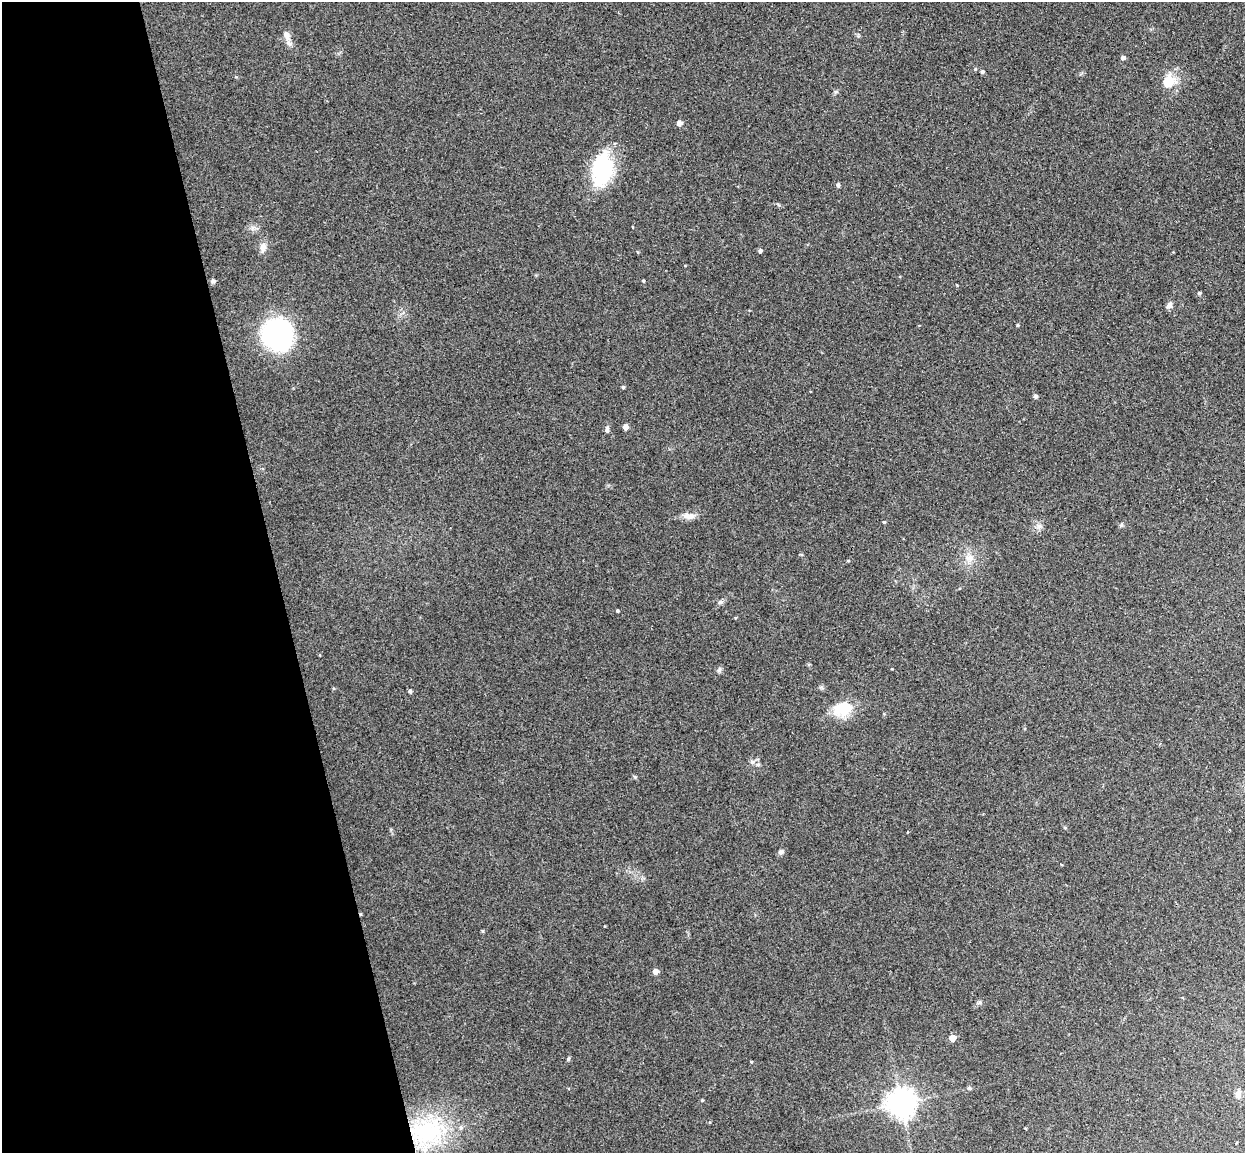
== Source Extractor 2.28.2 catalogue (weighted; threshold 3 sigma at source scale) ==
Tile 5 of 4 x 4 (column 1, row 2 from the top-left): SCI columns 57-1299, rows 2457-3607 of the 5086 x 5029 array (HDU 1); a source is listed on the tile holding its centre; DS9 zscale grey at full resolution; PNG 1247 x 1155 px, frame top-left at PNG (2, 2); no overlay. Shown black and unused: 22% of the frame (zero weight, under 3 of 4 exposures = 5% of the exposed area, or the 3 px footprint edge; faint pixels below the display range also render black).
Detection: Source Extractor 2.28.2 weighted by HDU 2 'WHT'; one run over the whole footprint, this tile lists its part. Background 0.0705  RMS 0.0075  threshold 0.0339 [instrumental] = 3 sigma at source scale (4.5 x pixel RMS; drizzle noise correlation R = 1.50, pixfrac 1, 0.05/0.05 arcsec/px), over >= 5 px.
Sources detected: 49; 1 inside a brighter object's white glare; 1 cosmic-ray / hot-pixel residue — not listed; the other 47 listed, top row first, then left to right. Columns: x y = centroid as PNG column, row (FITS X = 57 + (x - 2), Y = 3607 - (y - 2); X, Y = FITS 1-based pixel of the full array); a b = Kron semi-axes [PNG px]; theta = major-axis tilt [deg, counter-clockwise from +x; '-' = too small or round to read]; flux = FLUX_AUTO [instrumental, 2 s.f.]
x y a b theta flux
286 35 15 9 -73 5
1123 58 5 4 - 2.2
975 69 4 4 - 1
982 72 5 4 - 1.4
1169 81 21 17 46 14
836 92 6 5 - 1.2
679 123 5 5 - 4
602 169 39 23 79 57
838 185 5 4 - 1.7
632 227 3 2 - 0.48
263 247 13 8 81 4.7
760 251 5 4 - 1.5
643 280 5 3 - 0.71
213 281 5 5 - 2
957 285 4 2 - 0.52
1199 293 4 4 - 1
1169 305 9 6 45 2.6
1018 325 3 3 - 0.83
278 334 36 26 -82 100
623 387 4 4 - 0.99
1035 396 5 5 - 2
625 427 5 5 - 3.9
607 429 9 5 84 1.7
688 516 17 8 -10 5.4
884 522 4 4 - 0.89
1121 525 7 4 46 1.2
1039 526 8 5 -30 2.4
969 558 12 10 19 6.6
721 602 9 5 25 1.8
617 611 3 3 - 0.99
719 670 8 5 72 1.8
410 691 4 4 - 1.5
843 709 23 15 14 24
752 762 6 5 - 1.7
758 764 6 6 - 1.9
1065 828 4 4 - 0.82
781 852 7 7 - 2
482 931 4 4 - 0.85
655 971 5 5 - 3.8
980 1002 7 4 90 1.2
952 1038 5 5 - 8.5
568 1059 7 3 71 1
969 1088 5 5 - 1.2
1238 1094 12 7 81 3.3
702 1100 4 4 - 0.74
901 1103 9 9 - 810
427 1132 49 34 1 82
Overlapping masked pixels (flux is a lower limit): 1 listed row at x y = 427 1132
Unlisted compact peaks at least as high as the median listed source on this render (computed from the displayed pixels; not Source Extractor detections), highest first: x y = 635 777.